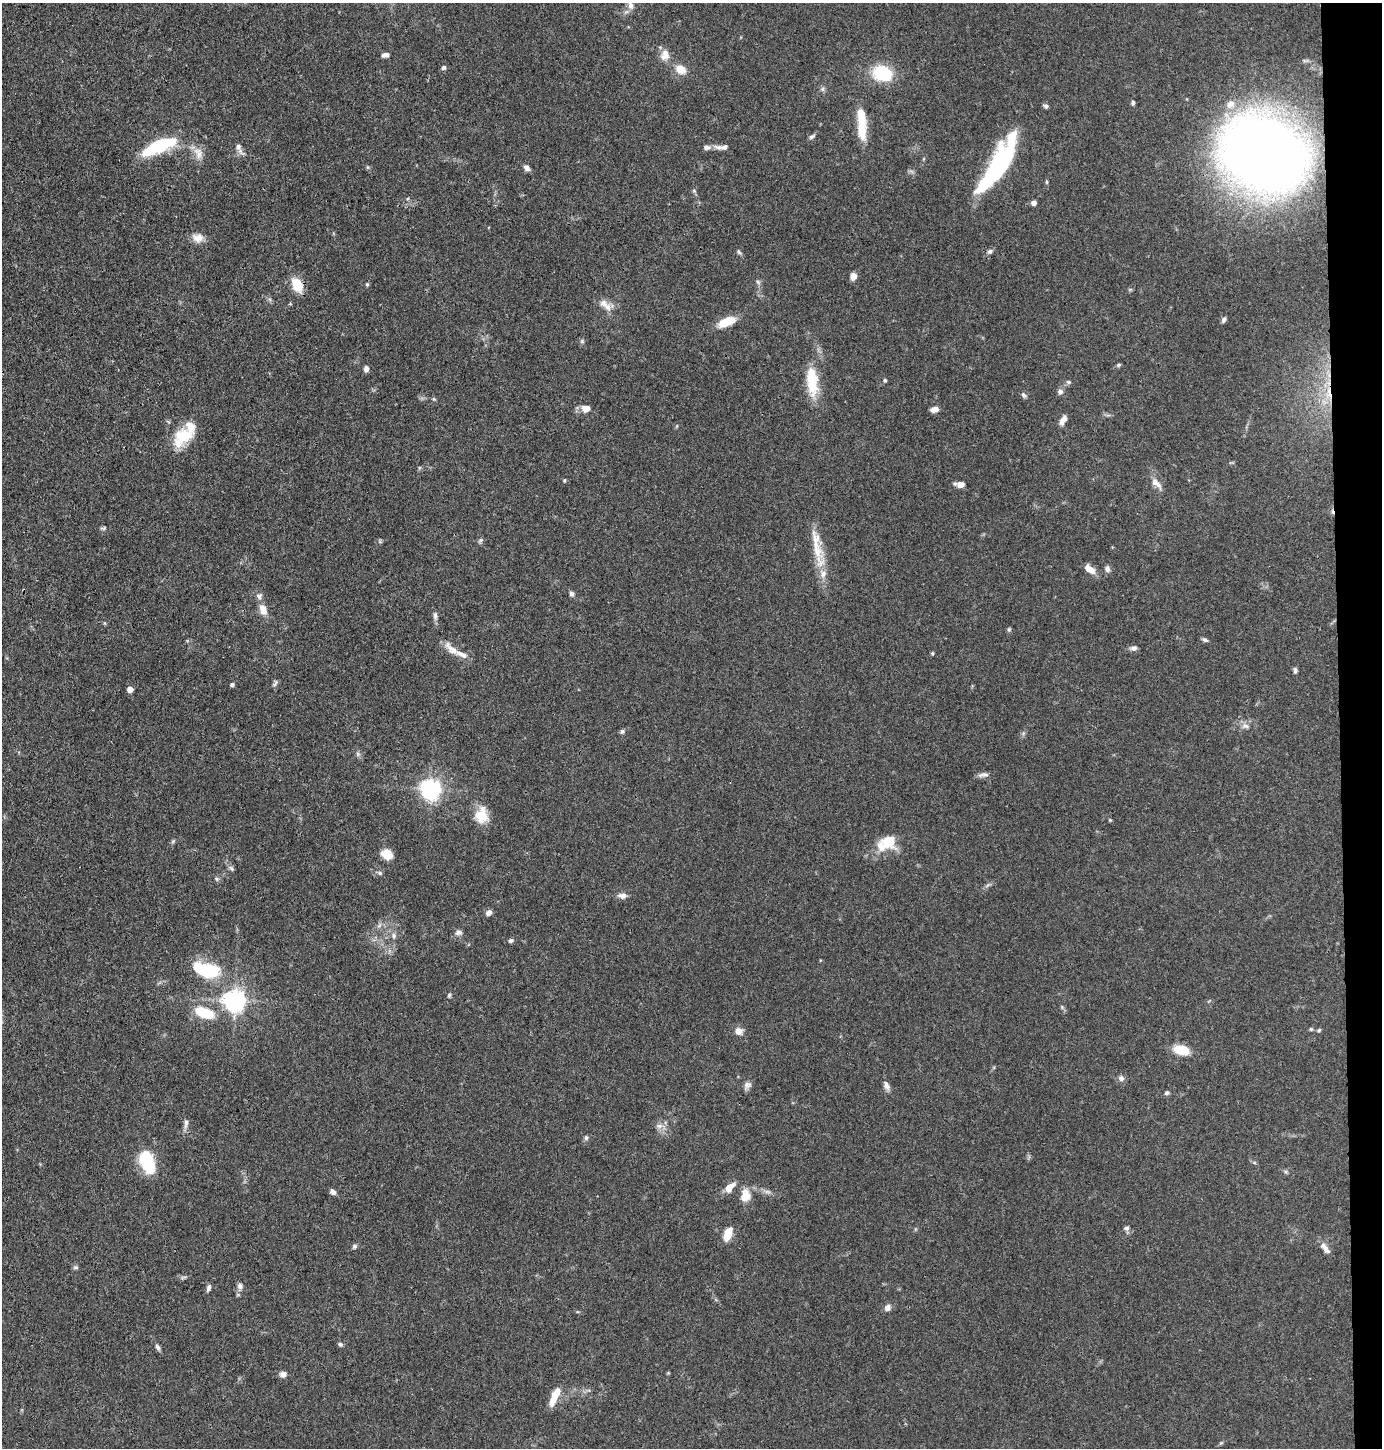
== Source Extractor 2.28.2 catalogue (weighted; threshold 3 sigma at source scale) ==
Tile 6 of 3 x 3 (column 3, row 2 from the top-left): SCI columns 2866-4245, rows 1448-2893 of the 4365 x 4342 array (HDU 1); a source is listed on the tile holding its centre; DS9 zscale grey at full resolution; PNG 1384 x 1450 px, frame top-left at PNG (2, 3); no overlay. Shown black and unused: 3% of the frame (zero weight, under 3 of 4 exposures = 1% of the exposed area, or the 3 px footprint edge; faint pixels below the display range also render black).
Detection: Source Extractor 2.28.2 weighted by HDU 2 'WHT'; one run over the whole footprint, this tile lists its part. Background 0.0703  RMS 0.0042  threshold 0.0187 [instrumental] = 3 sigma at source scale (4.5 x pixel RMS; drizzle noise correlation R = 1.50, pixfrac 1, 0.05/0.05 arcsec/px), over >= 5 px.
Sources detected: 128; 3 inside a brighter object's white glare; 1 cosmic-ray / hot-pixel residue — not listed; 8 inside a brighter listed object's ellipse — not listed separately; the other 116 listed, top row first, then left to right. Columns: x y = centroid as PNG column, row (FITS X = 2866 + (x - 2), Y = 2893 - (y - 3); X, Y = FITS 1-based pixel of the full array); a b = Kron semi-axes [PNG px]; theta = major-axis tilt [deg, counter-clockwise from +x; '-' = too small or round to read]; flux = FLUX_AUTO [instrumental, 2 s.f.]
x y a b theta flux
630 5 13 7 -78 2.2
385 55 8 5 6 1.6
665 55 14 11 73 3.8
444 68 6 5 - 0.87
681 69 9 7 -29 6.7
882 73 15 11 -13 25
822 89 6 6 - 0.91
1133 103 6 4 -81 0.72
1230 104 14 11 30 4.4
1046 106 6 5 - 0.98
862 120 26 12 -77 8.4
812 137 9 5 36 0.95
159 146 36 11 23 28
238 146 10 7 -82 1.8
706 147 10 7 -5 1.6
724 147 11 7 8 1.9
198 153 18 11 -68 4
1264 154 47 39 -30 840
527 168 8 6 -41 1.6
999 170 35 17 66 26
1047 182 6 4 89 0.48
694 191 5 5 - 0.62
1034 203 5 5 - 1.6
198 238 15 10 -8 3.6
990 251 7 6 - 1
739 252 8 4 -53 0.7
853 276 8 7 - 2.4
758 282 7 5 -47 0.84
367 284 5 5 - 0.54
297 285 14 9 -61 9.6
607 307 12 8 -48 2.9
1224 320 7 5 67 1.2
727 322 20 9 23 8.6
582 341 6 5 - 0.68
1118 365 6 5 - 0.66
366 369 6 5 - 1.5
885 380 5 4 - 0.67
812 381 39 14 -85 13
1068 382 7 5 -26 0.75
1060 392 7 7 - 1.3
1329 393 24 7 -86 7.5
1023 395 8 5 -52 0.92
434 399 6 4 -44 0.52
586 408 10 8 -1 3.4
934 409 9 6 11 2.4
1063 420 12 6 60 2.4
184 436 25 18 22 13
564 480 5 4 - 0.51
1156 483 20 8 -47 3.1
960 484 10 6 -6 2.6
103 528 9 4 16 0.72
480 540 7 4 70 0.75
817 551 50 13 -73 12
1089 569 13 7 -36 4.2
1107 569 9 7 -61 1.3
572 594 7 6 - 1.1
259 596 8 8 - 1.4
263 610 12 8 -69 4.5
435 616 10 5 -85 1.3
1009 629 6 5 - 0.59
1205 640 7 5 -22 0.91
1134 648 10 7 15 1.3
451 649 25 9 -44 4.4
932 653 5 4 - 0.46
1295 670 6 5 - 0.97
232 684 5 4 - 0.91
275 684 9 3 56 0.79
130 689 5 4 - 3.4
1245 726 10 7 -14 1.9
622 731 6 5 - 0.87
983 775 15 6 4 1.6
430 789 7 7 - 210
481 815 20 15 89 7.7
173 841 6 5 - 0.6
888 841 18 15 -19 9.1
387 854 9 8 - 8.6
231 868 8 5 -49 0.96
380 873 7 5 -1 0.86
217 879 6 4 -70 0.66
622 895 10 7 -3 2.3
489 913 6 5 - 2.1
458 932 10 6 17 1.5
394 935 8 6 -89 1.2
511 940 7 5 32 0.9
207 970 31 15 -12 24
449 995 6 4 62 0.75
234 1000 7 7 - 260
204 1013 22 10 -18 14
1311 1029 6 5 - 0.6
1319 1030 5 4 - 0.54
738 1031 7 7 - 3.5
1181 1050 19 10 -14 7.7
1121 1078 8 7 - 1.4
747 1085 10 8 17 1.7
886 1085 11 6 -65 1.9
1167 1093 7 5 29 0.85
186 1123 13 5 81 1.6
659 1126 9 7 -1 1.8
586 1138 7 5 68 0.8
147 1162 21 11 -69 25
1286 1172 6 4 -45 0.65
729 1187 12 7 43 4.9
333 1192 7 5 -38 1.6
745 1195 16 12 88 5.6
1126 1228 8 6 -6 1.1
728 1234 13 7 69 7.8
354 1246 7 6 - 0.88
1325 1249 17 6 -53 2.7
76 1267 7 5 0 0.75
240 1286 8 7 - 1.5
208 1288 9 5 73 1.2
887 1308 9 8 - 1.8
340 1344 6 5 - 0.81
158 1347 8 5 -58 1.1
283 1374 8 6 4 2
555 1396 20 7 65 7.7
Overlapping masked pixels (flux is a lower limit): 1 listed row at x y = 1329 393
Isophote crosses this tile's border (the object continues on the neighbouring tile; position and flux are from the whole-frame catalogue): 1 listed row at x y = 630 5